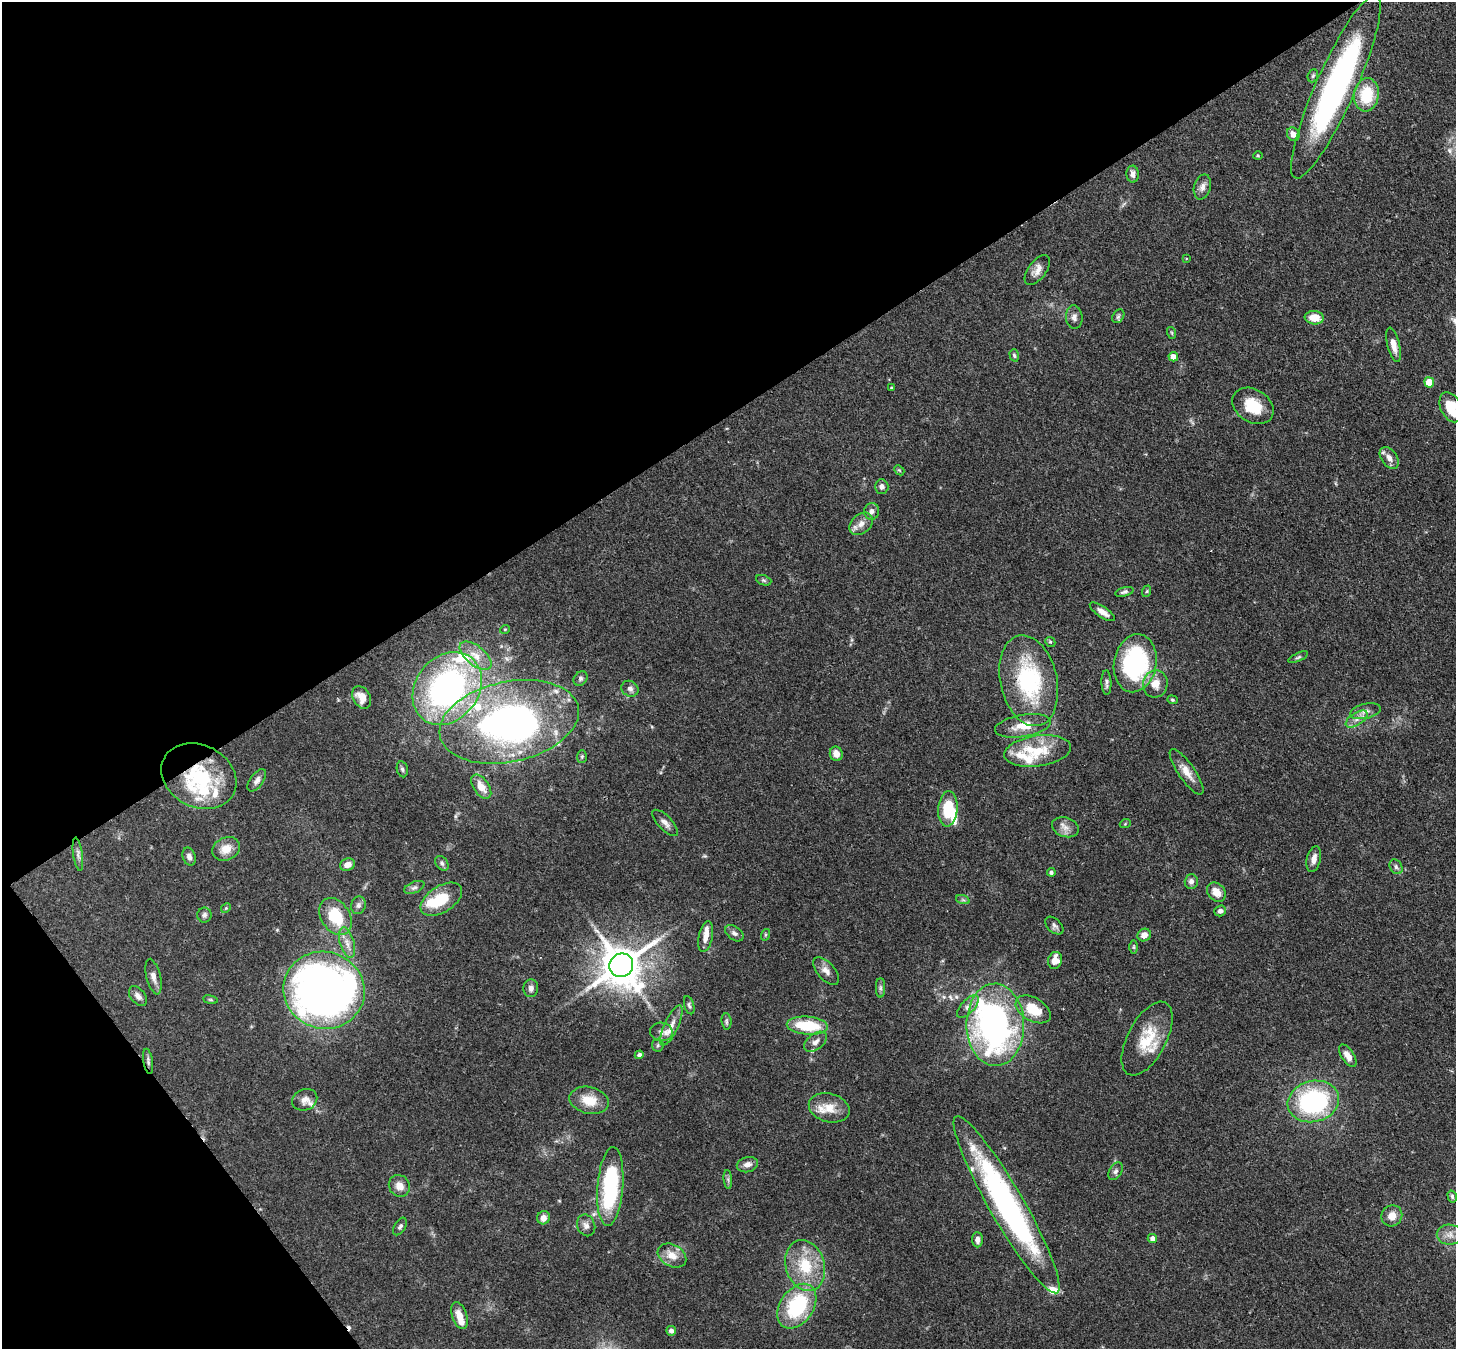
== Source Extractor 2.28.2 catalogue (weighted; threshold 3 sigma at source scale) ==
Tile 5 of 4 x 4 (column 1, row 2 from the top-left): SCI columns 79-1532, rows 3045-4391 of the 5974 x 5947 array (HDU 1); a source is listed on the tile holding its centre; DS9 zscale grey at full resolution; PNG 1458 x 1351 px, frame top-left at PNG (2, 2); each listed source drawn as its Kron ellipse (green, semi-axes under 4 px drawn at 4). Shown black and unused: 35% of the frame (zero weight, under 3 of 4 exposures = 7% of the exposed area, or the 3 px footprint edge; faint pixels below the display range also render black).
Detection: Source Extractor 2.28.2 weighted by HDU 2 'WHT'; one run over the whole footprint, this tile lists its part. Background 0.0965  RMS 0.004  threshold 0.018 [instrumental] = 3 sigma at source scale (4.5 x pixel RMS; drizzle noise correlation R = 1.50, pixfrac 1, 0.05/0.05 arcsec/px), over >= 5 px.
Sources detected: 151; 6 inside a brighter object's white glare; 1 cosmic-ray / hot-pixel residue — neither listed nor drawn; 15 inside a brighter listed object's ellipse — not listed separately; the other 129 listed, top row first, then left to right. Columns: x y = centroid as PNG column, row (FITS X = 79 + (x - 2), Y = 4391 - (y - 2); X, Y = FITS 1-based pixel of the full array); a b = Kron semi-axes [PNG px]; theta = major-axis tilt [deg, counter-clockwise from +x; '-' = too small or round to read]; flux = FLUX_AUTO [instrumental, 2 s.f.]
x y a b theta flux
1313 76 6 5 - 0.74
1336 87 100 20 66 110
1366 95 16 12 83 15
1293 134 7 6 - 2.9
1258 156 5 3 - 0.41
1133 174 8 6 -87 1.7
1202 187 13 8 75 2.4
1186 259 4 2 - 0.31
1037 270 17 9 53 3.1
1118 316 7 5 57 0.9
1074 317 12 8 -84 1.9
1314 318 9 6 -6 6
1172 333 6 3 -71 0.5
1394 345 18 6 -76 3.6
1014 355 6 4 -72 0.66
1173 357 5 4 - 3.2
1429 382 5 5 - 9.8
892 387 4 3 - 0.41
1253 406 22 16 -33 12
1451 407 16 10 -64 11
1389 458 12 7 -54 2.9
899 470 6 4 -43 0.5
882 487 7 6 - 1.8
872 511 8 7 - 1.7
861 524 13 9 42 3.3
764 580 8 5 -20 0.69
1147 591 6 3 71 0.47
1124 592 9 4 15 1
1102 612 14 5 -34 2.8
505 629 5 3 - 0.36
1050 642 5 4 - 0.56
475 656 19 9 -39 5.3
1298 657 11 4 25 0.8
1135 663 29 21 79 51
581 678 8 6 47 0.99
1029 681 46 28 -77 42
1106 683 12 5 -88 1.3
1155 684 14 12 75 5.4
447 688 39 31 52 120
630 689 9 7 -31 1.6
362 697 12 8 -60 5.5
1172 700 5 4 - 0.52
1365 711 15 7 12 2.8
1357 719 12 6 33 2.4
509 722 71 40 12 140
1023 726 28 11 9 7.4
1038 751 33 15 8 15
836 754 7 6 - 2.6
582 756 6 5 - 0.62
402 769 8 5 -79 0.9
1187 772 27 8 -55 4.6
199 776 39 31 -28 34
257 780 13 6 53 1.8
481 787 14 7 -55 4.5
948 809 17 9 85 14
665 823 17 7 -46 2.2
1125 824 5 3 - 0.36
1065 827 14 9 -18 3
226 849 14 11 27 5.5
78 854 17 4 -81 1.6
189 857 9 6 -73 1.8
1314 859 13 7 77 3.1
442 863 8 5 -50 1.1
347 865 8 6 19 2.5
1396 867 8 6 -58 1.2
1051 872 4 4 - 0.89
1191 881 7 6 - 1.5
414 887 11 5 24 1.3
1216 892 10 8 -47 4.4
441 899 23 13 32 13
963 900 7 4 -18 0.75
358 905 9 7 73 1.4
226 908 5 4 - 0.48
1220 911 6 5 - 1.5
204 915 7 7 - 1.1
336 917 20 14 -57 16
1054 926 11 6 -43 1.4
734 933 10 6 -37 1.4
765 935 6 4 71 0.46
1144 935 7 6 - 2.7
706 936 15 7 79 3.7
347 943 15 7 -75 3.1
1134 947 6 4 90 0.63
1055 960 8 7 - 4.6
621 965 12 11 - 1400
826 971 17 8 -49 2.9
153 977 18 7 -76 2.5
531 988 9 7 85 1.7
880 988 10 4 90 1
324 990 41 38 -20 320
138 996 11 7 -50 2
210 1000 7 3 -9 0.56
689 1005 9 5 -73 0.92
968 1007 14 6 47 2.3
1033 1009 19 11 -31 11
726 1021 8 5 -84 0.81
671 1025 22 7 65 4.1
995 1025 41 29 -89 140
807 1026 20 9 -4 19
661 1032 11 9 -10 2.7
1147 1039 40 19 62 15
815 1042 13 8 38 2.3
658 1045 6 6 - 0.85
639 1055 4 4 - 1.3
1348 1056 13 6 -56 3.1
148 1061 13 4 -81 1.2
305 1100 13 10 23 2.8
589 1100 20 13 -13 8.3
1313 1101 26 20 14 55
829 1108 21 14 -16 7
747 1165 11 7 14 2.5
1115 1171 9 6 57 1.2
728 1179 9 4 -85 0.98
399 1186 11 10 - 3.4
610 1187 39 13 85 43
1452 1196 6 4 -74 0.69
1007 1205 101 17 -60 110
1392 1216 11 10 - 3.7
543 1218 7 6 - 3
586 1225 11 9 -68 2
400 1226 9 5 59 1.1
1450 1235 13 10 -1 3.2
1152 1238 4 4 - 2
978 1240 7 5 -87 2
672 1256 15 11 -28 5
805 1266 26 19 -73 17
797 1306 24 16 56 32
459 1316 14 7 -70 4.6
671 1331 5 5 - 1.7
Overlapping masked pixels (flux is a lower limit): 3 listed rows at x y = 1336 87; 199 776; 148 1061
Isophote crosses this tile's border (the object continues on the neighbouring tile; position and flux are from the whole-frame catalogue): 1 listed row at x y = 1451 407